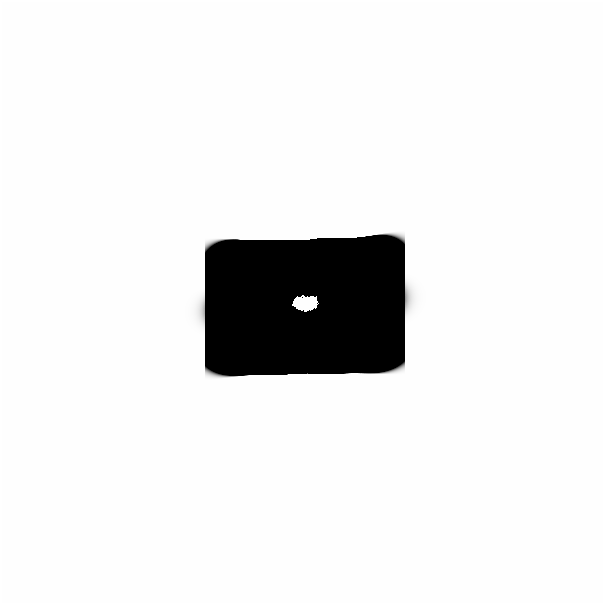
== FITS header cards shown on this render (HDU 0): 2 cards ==
NAXIS1  =                  601
NAXIS2  =                  601

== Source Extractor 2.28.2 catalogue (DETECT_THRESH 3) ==
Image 601 x 601 px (HDU 0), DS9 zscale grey, 1 PNG px = 1 image px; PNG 605 x 605 px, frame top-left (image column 1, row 601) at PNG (0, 0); no overlay
Background 0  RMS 1.4e-40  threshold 4.23e-40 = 3 sigma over >= 5 px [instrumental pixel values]
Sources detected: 4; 3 with non-positive FLUX_AUTO (blend fragments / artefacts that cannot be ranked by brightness) are not listed; the other 1 listed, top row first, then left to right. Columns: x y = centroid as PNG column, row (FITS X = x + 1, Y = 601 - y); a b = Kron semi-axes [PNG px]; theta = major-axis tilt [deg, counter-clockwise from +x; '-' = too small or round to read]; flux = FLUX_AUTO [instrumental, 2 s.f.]
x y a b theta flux
303 301 18 11 3 12
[3 non-positive-flux detections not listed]